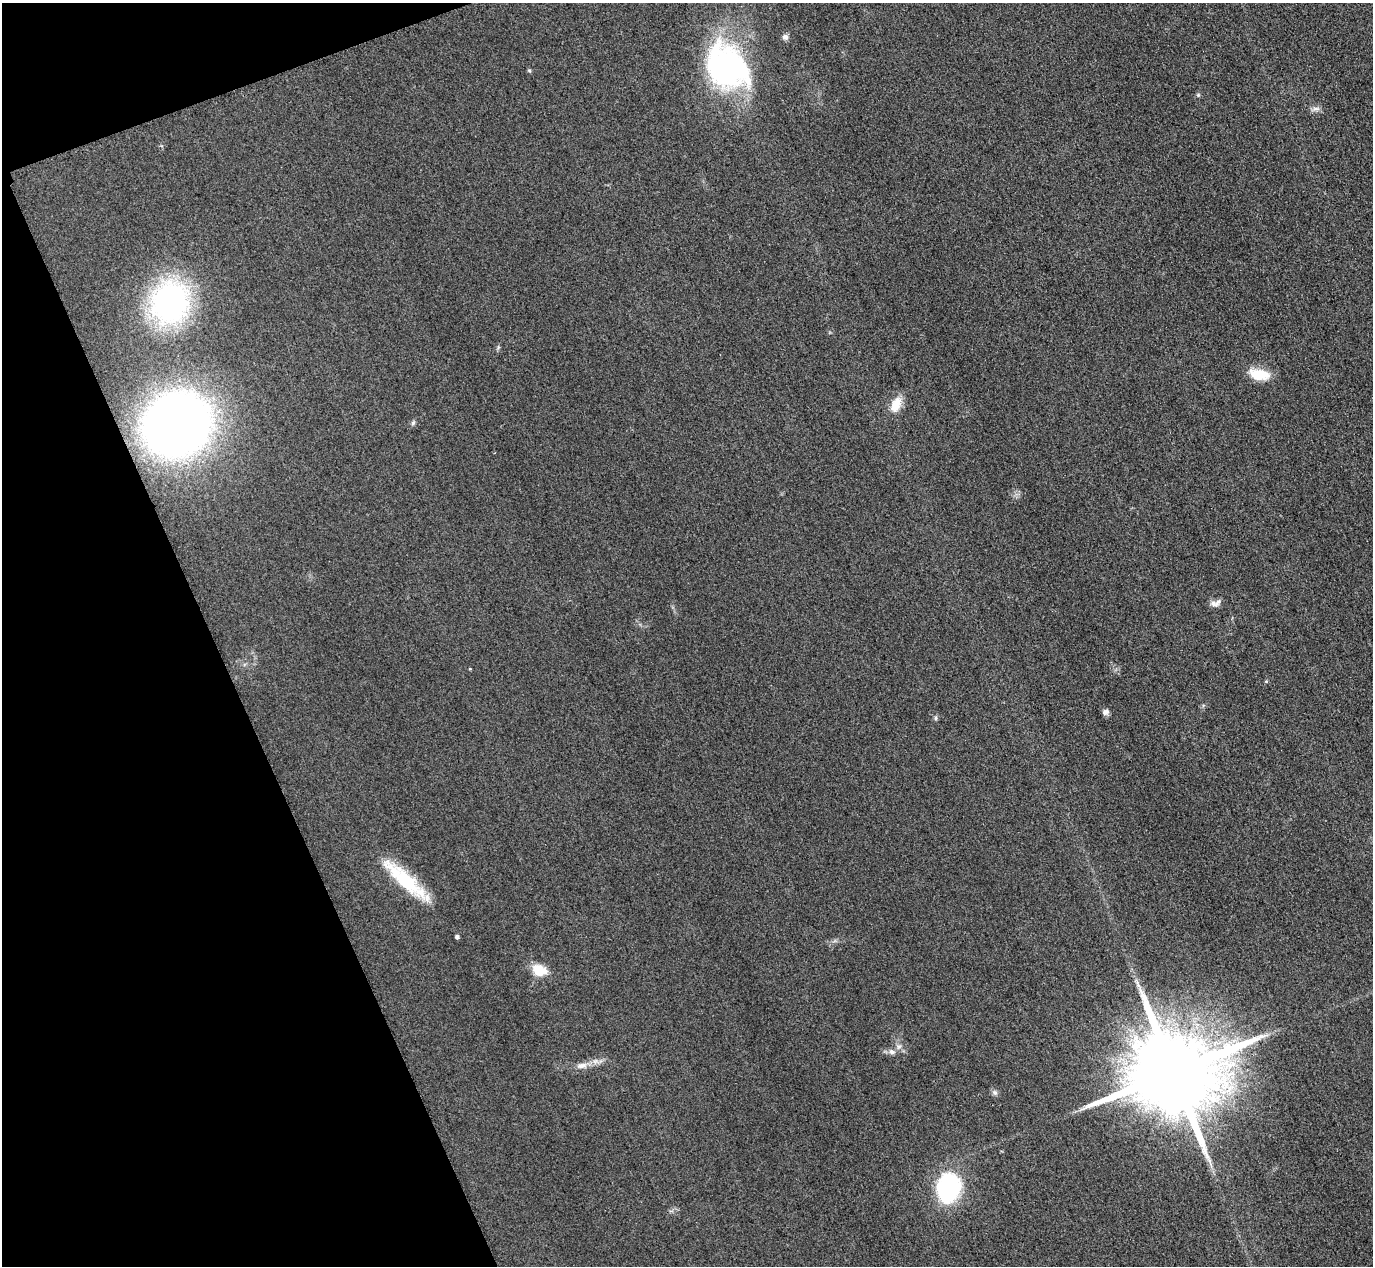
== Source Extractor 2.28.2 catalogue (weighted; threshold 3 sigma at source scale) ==
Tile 5 of 4 x 4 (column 1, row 2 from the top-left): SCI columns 31-1401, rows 2833-4096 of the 5546 x 5533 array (HDU 1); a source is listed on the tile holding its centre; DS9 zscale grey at full resolution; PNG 1375 x 1268 px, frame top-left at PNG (2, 3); no overlay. Shown black and unused: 18% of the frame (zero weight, under 3 of 4 exposures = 3% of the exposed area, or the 3 px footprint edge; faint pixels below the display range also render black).
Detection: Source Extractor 2.28.2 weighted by HDU 2 'WHT'; one run over the whole footprint, this tile lists its part. Background 0.133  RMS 0.019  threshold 0.0847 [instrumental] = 3 sigma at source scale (4.5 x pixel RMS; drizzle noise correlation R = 1.50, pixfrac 1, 0.05/0.05 arcsec/px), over >= 5 px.
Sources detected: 27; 1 inside a brighter object's white glare — not listed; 1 inside a brighter listed object's ellipse — not listed separately; the other 25 listed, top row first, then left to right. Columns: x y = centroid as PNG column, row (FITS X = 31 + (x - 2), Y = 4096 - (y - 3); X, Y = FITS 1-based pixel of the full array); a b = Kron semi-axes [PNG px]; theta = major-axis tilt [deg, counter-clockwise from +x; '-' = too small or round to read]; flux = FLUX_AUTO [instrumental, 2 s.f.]
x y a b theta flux
785 37 9 8 - 6.1
726 68 57 44 -57 400
529 70 6 4 -1 2.1
1198 95 5 5 - 2.6
1316 109 12 4 0 6.3
170 302 44 38 72 410
498 347 5 5 - 2.8
1259 375 22 11 -9 47
896 405 20 11 68 28
413 423 7 5 69 3.6
177 425 52 46 30 1600
1214 604 13 6 -19 7.9
470 669 4 3 - 1.4
1266 681 4 4 - 1.9
1105 712 9 7 17 6.4
935 718 6 4 89 2.8
406 880 65 14 -42 120
457 937 4 4 - 5.2
539 970 16 12 -23 38
899 1046 7 4 19 3.9
892 1052 10 7 -25 7.7
582 1065 15 8 9 14
1174 1072 24 20 14 41000
995 1093 8 6 -56 5
949 1188 33 27 77 170